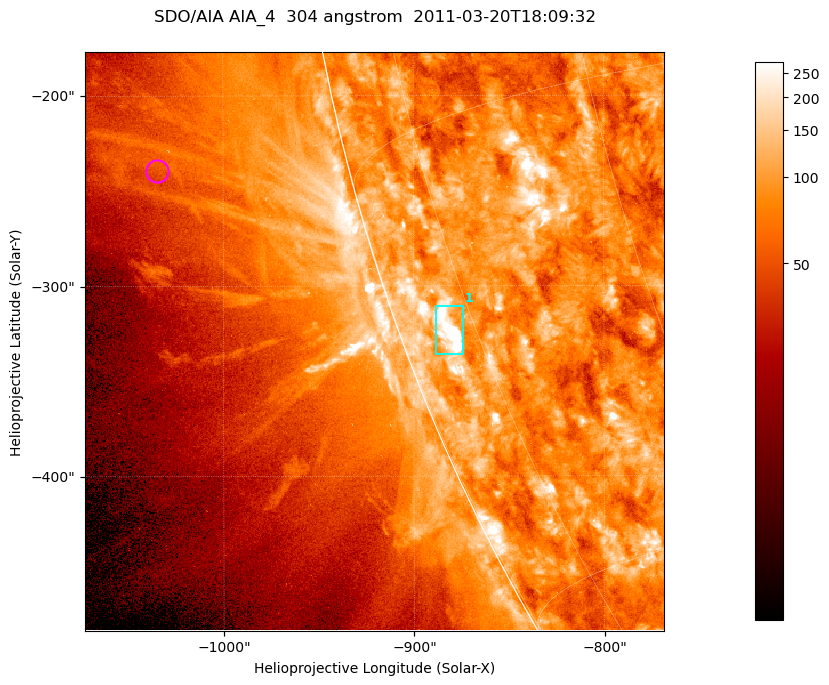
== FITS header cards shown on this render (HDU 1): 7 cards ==
TELESCOP= 'SDO/AIA '           / For AIA: SDO/AIA
INSTRUME= 'AIA_4   '           / For AIA: AIA_ATA1, AIA_ATA2, AIA_ATA3 or AIA_AT
WAVELNTH=                  304 / [angstrom] Wavelength
WAVEUNIT= 'angstrom'           / Wavelength unit: angstrom
DATE-OBS= '2011-03-20T18:09:32.127' / [ISO] Date when observation started; ISO 8
CTYPE1  = 'HPLN-TAN'           / CTYPE1; Typically HPLN
CTYPE2  = 'HPLT-TAN'           / CTYPE2; Typically HPLT

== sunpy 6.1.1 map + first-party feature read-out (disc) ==
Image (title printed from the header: SDO/AIA AIA_4  304 angstrom  2011-03-20T18:09:32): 507 x 507 px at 0.6 arcsec/px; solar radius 964 arcsec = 1606 px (partial field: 1.4% of the solar disc is inside the frame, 44% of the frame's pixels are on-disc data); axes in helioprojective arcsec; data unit not stated in the header (colour bar unlabelled)
Orientation: roll -0.132 deg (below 1 deg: not rotated)
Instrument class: DISC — disc imager (sunpy class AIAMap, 304 A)
Bright regions (active regions / flare kernels): reference = the on-disc median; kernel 5 px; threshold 5 sigma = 150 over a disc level ~85.3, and >= 1.15x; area >= 257 px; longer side >= 6 px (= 3.6 arcsec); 1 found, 1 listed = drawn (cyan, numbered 1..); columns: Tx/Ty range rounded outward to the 2 arcsec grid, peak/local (2 s.f.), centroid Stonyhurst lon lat
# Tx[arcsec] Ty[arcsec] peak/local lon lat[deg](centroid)
1 -890..-874 -336..-310 6.3 -78 -21
Off-limb structures (1.02-1.3 R_sun): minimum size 128 px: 7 found; the strongest spans PA ~100..105 deg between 1.04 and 1.14 R_sun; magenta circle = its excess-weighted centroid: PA ~105 deg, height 1.1 R_sun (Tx ~-1034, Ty ~-240 arcsec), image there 1.5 x the reference